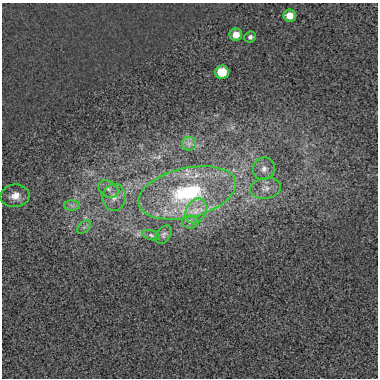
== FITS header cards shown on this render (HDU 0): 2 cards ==
NAXIS1  =                  376
NAXIS2  =                  376

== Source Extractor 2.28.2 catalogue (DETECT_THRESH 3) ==
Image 376 x 376 px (HDU 0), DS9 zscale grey, 1 PNG px = 1 image px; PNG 380 x 380 px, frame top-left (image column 1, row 376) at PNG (2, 3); each listed source drawn as its Kron ellipse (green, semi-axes under 4 px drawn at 4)
Background 0.00254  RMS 0.036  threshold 0.108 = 3 sigma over >= 5 px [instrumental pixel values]
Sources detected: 17; all 17 listed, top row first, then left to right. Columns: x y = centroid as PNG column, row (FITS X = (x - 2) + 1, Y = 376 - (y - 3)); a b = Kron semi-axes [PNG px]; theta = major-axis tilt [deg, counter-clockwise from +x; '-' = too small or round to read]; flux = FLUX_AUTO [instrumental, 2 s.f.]
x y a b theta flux
289 15 6 6 - 25
236 35 6 6 - 25
250 37 6 5 - 6.2
222 72 7 6 - 67
189 144 7 6 - 8.7
264 169 11 11 - 17
265 188 15 10 8 22
108 189 11 7 -33 13
187 193 50 25 13 230
15 196 14 11 6 24
114 197 13 11 85 23
72 206 8 5 -2 7.9
196 211 13 9 61 24
190 222 8 6 -1 7.7
84 227 8 5 44 6.4
151 235 8 5 -16 4.9
164 235 10 7 52 6.7